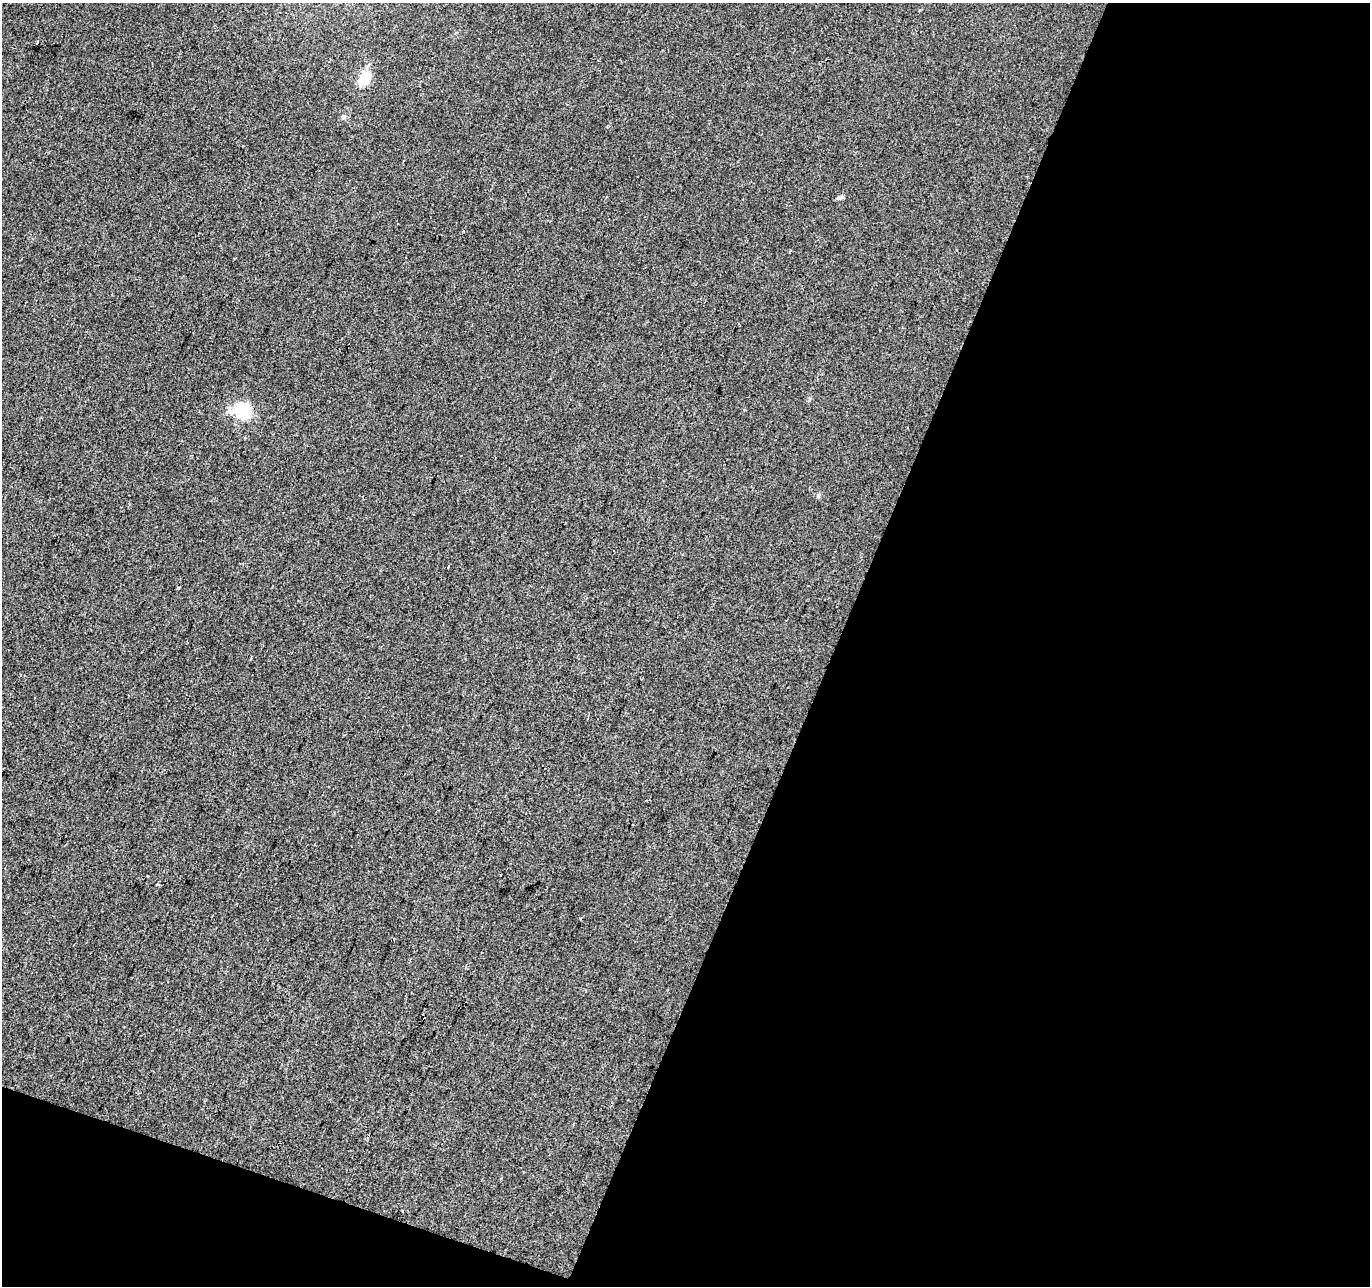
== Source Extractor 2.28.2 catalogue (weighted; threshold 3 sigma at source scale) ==
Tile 4 of 2 x 2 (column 2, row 2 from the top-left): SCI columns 1369-2736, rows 126-1409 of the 2736 x 2801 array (HDU 1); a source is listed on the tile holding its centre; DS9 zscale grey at full resolution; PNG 1372 x 1288 px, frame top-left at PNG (2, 3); no overlay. Shown black and unused: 42% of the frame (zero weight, under 2 of 3 exposures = <1% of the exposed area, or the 3 px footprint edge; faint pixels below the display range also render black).
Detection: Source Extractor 2.28.2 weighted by HDU 2 'WHT'; one run over the whole footprint, this tile lists its part. Background 0.0135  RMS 0.0088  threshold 0.0394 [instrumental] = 3 sigma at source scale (4.5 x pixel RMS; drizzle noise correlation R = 1.50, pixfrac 1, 0.0396/0.0396 arcsec/px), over >= 5 px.
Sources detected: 9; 2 cosmic-ray / hot-pixel residue — not listed; the other 7 listed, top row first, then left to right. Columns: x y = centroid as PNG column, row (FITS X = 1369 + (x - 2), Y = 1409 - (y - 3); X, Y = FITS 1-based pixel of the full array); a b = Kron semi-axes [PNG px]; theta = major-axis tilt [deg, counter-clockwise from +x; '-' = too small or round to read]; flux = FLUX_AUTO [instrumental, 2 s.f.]
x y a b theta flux
364 78 18 12 65 16
343 117 6 5 - 1.6
840 197 8 5 13 2.4
243 411 26 24 0 26
818 495 6 5 - 1.6
179 587 4 3 - 0.89
148 876 3 3 - 2